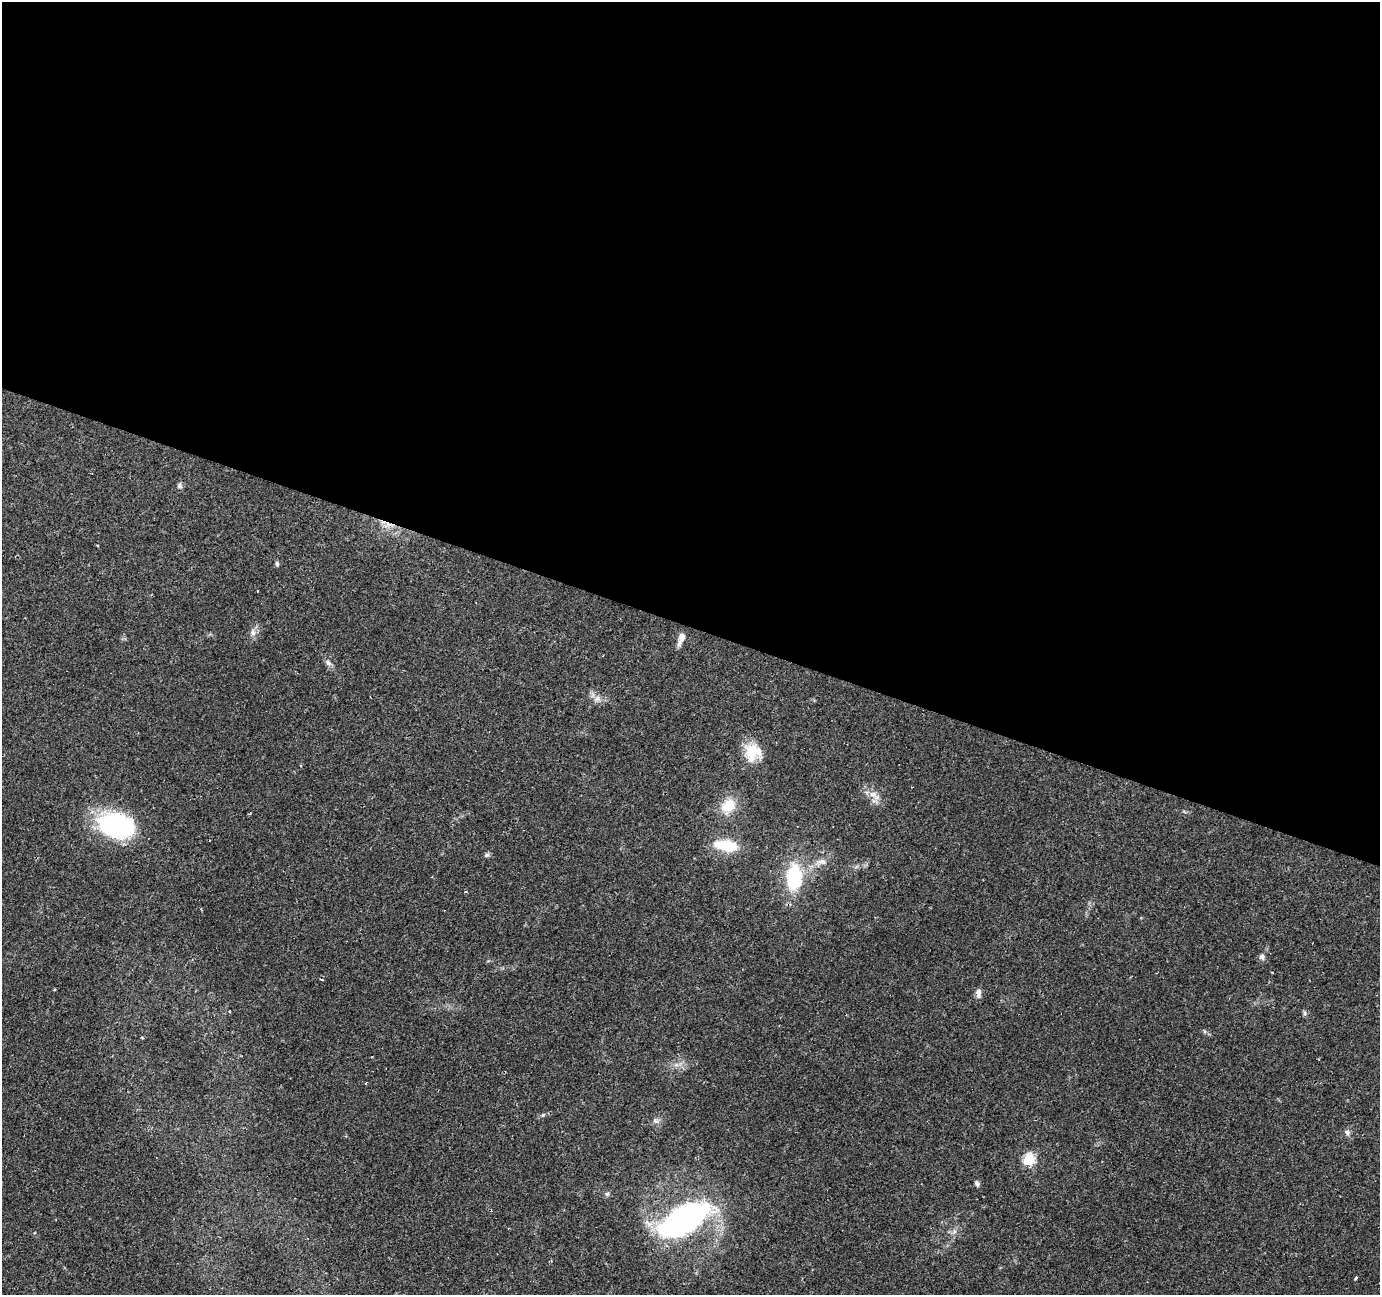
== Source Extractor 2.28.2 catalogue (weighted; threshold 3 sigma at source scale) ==
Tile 3 of 4 x 4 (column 3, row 1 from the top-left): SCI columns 2757-4134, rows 4087-5379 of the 5516 x 5652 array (HDU 1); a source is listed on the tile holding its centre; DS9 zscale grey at full resolution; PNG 1382 x 1297 px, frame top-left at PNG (2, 2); no overlay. Shown black and unused: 48% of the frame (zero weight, under 2 of 3 exposures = <1% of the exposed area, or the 3 px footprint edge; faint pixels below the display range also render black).
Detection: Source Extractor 2.28.2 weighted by HDU 2 'WHT'; one run over the whole footprint, this tile lists its part. Background 0.0606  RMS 0.0045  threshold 0.0203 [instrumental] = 3 sigma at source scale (4.5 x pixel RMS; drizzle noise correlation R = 1.50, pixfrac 1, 0.0396/0.0396 arcsec/px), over >= 5 px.
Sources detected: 37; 1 inside a brighter object's white glare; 6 cosmic-ray / hot-pixel residue — not listed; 1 inside a brighter listed object's ellipse — not listed separately; the other 29 listed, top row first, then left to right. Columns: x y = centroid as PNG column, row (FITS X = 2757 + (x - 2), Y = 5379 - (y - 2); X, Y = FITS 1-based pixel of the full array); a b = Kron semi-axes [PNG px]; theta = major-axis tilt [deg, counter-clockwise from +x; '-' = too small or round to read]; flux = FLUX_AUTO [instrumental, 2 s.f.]
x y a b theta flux
180 486 8 6 -89 1.3
98 545 3 2 - 0.44
277 564 7 5 -76 0.8
253 632 10 6 -82 1.9
681 637 10 8 79 2.7
328 663 9 6 -52 1.7
597 699 10 7 33 2.2
752 752 23 22 - 11
874 795 17 8 -36 4
728 806 14 12 39 11
115 827 38 27 1 56
726 845 24 11 -9 17
487 855 7 5 21 0.9
822 862 16 7 0 2.9
794 877 31 18 88 27
466 892 4 3 - 0.41
1262 957 8 7 - 1.5
321 979 3 3 - 0.76
978 993 12 7 87 2.1
1305 1013 7 4 -90 0.82
366 1083 3 2 - 0.44
655 1120 9 7 -56 1.5
1347 1132 8 6 -73 1.3
1029 1160 6 6 - 41
977 1183 7 5 -46 1.1
607 1194 6 6 - 0.87
684 1220 51 23 30 120
954 1231 7 4 -72 0.93
1356 1278 3 3 - 1.3
Unlisted compact peaks at least as high as the median listed source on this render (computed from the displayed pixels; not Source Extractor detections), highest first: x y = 543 1115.